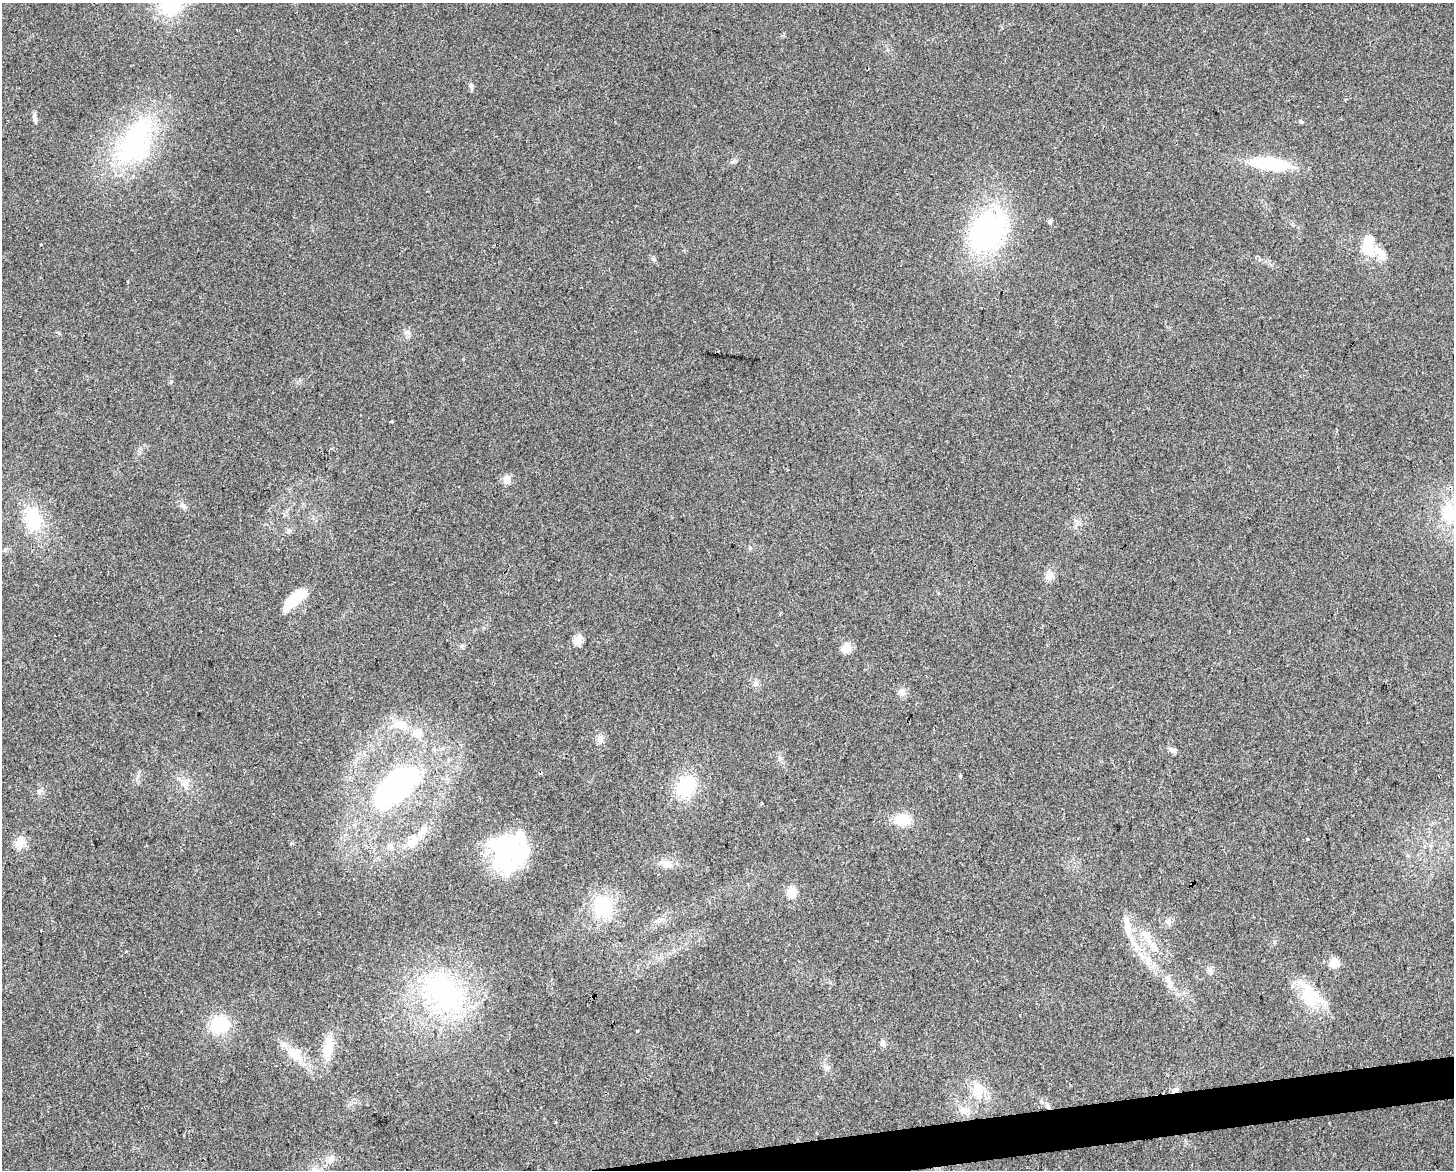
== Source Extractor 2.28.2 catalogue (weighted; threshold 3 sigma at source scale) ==
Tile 5 of 3 x 4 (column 2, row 2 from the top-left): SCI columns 1466-2917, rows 2335-3502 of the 4427 x 4669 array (HDU 1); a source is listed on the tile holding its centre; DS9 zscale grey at full resolution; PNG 1456 x 1172 px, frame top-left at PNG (2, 3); no overlay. Shown black and unused: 2% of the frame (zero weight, under 2 of 3 exposures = <1% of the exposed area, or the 3 px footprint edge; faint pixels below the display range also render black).
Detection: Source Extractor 2.28.2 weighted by HDU 2 'WHT'; one run over the whole footprint, this tile lists its part. Background 0.0441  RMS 0.0067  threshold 0.0299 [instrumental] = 3 sigma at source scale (4.5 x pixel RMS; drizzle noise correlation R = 1.50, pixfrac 1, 0.0396/0.0396 arcsec/px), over >= 5 px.
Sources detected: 73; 5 inside a brighter object's white glare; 1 cosmic-ray / hot-pixel residue — not listed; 10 inside a brighter listed object's ellipse — not listed separately; the other 57 listed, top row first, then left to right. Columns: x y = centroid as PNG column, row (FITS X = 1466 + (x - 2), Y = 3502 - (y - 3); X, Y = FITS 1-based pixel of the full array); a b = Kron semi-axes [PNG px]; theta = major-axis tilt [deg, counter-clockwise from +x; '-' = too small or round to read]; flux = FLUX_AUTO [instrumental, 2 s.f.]
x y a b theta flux
471 85 7 4 89 1.3
35 117 15 5 -79 2.4
135 142 60 34 64 100
1270 164 42 13 -6 39
1050 221 5 5 - 1.7
987 231 41 30 61 140
1368 248 20 17 -78 16
407 332 8 5 -7 2
171 381 6 3 20 0.69
391 421 4 3 - 4.5
507 479 5 5 - 14
183 505 9 6 -50 2.1
1449 513 27 18 -83 25
33 519 25 18 -71 31
1076 524 7 4 71 1.8
1049 576 13 10 54 4.8
294 599 27 10 42 23
578 640 5 5 - 27
461 646 6 4 71 0.98
846 648 11 10 - 7.3
902 692 11 9 -87 3.6
404 725 20 12 -47 11
600 739 11 8 -81 3.9
1173 750 9 6 -37 2.5
960 776 3 3 - 3.5
185 783 12 11 - 5.5
397 786 54 27 39 130
686 786 21 16 64 37
39 792 6 5 - 1.5
903 820 20 14 -3 13
1308 838 3 2 - 0.93
413 841 20 12 63 9.9
20 843 15 11 68 7.7
390 847 11 6 90 2.9
505 863 41 22 -25 39
666 864 14 10 -21 6
791 892 5 5 - 33
602 906 23 21 -87 33
1168 922 10 6 -89 2.2
1146 934 18 10 -82 8
1131 939 23 6 -62 8.2
1148 960 13 9 88 6.1
1334 963 10 10 - 6.8
1169 982 22 7 -68 6.2
444 992 42 28 -44 110
1310 996 30 19 -73 29
219 1024 18 16 10 29
637 1031 3 3 - 1.9
882 1043 8 6 -68 2
328 1048 26 11 78 16
294 1054 24 17 -31 14
1175 1090 10 5 23 2.7
978 1091 23 15 -75 15
1048 1106 8 6 -63 2.2
965 1110 14 9 5 5.4
556 1122 3 3 - 0.62
331 1159 10 8 31 3.8
Overlapping masked pixels (flux is a lower limit): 2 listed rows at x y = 1175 1090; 1048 1106
Isophote crosses this tile's border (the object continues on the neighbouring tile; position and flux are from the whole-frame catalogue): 1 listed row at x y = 1449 513
Unlisted compact peaks at least as high as the median listed source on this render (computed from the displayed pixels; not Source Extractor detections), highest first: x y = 732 162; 1302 122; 290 531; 653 259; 59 333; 674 950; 292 843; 1210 970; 463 359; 780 758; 762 803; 828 1067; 126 951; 1274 942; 756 684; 41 930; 36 370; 750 547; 830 982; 300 380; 938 593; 138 776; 128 281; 1329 1123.